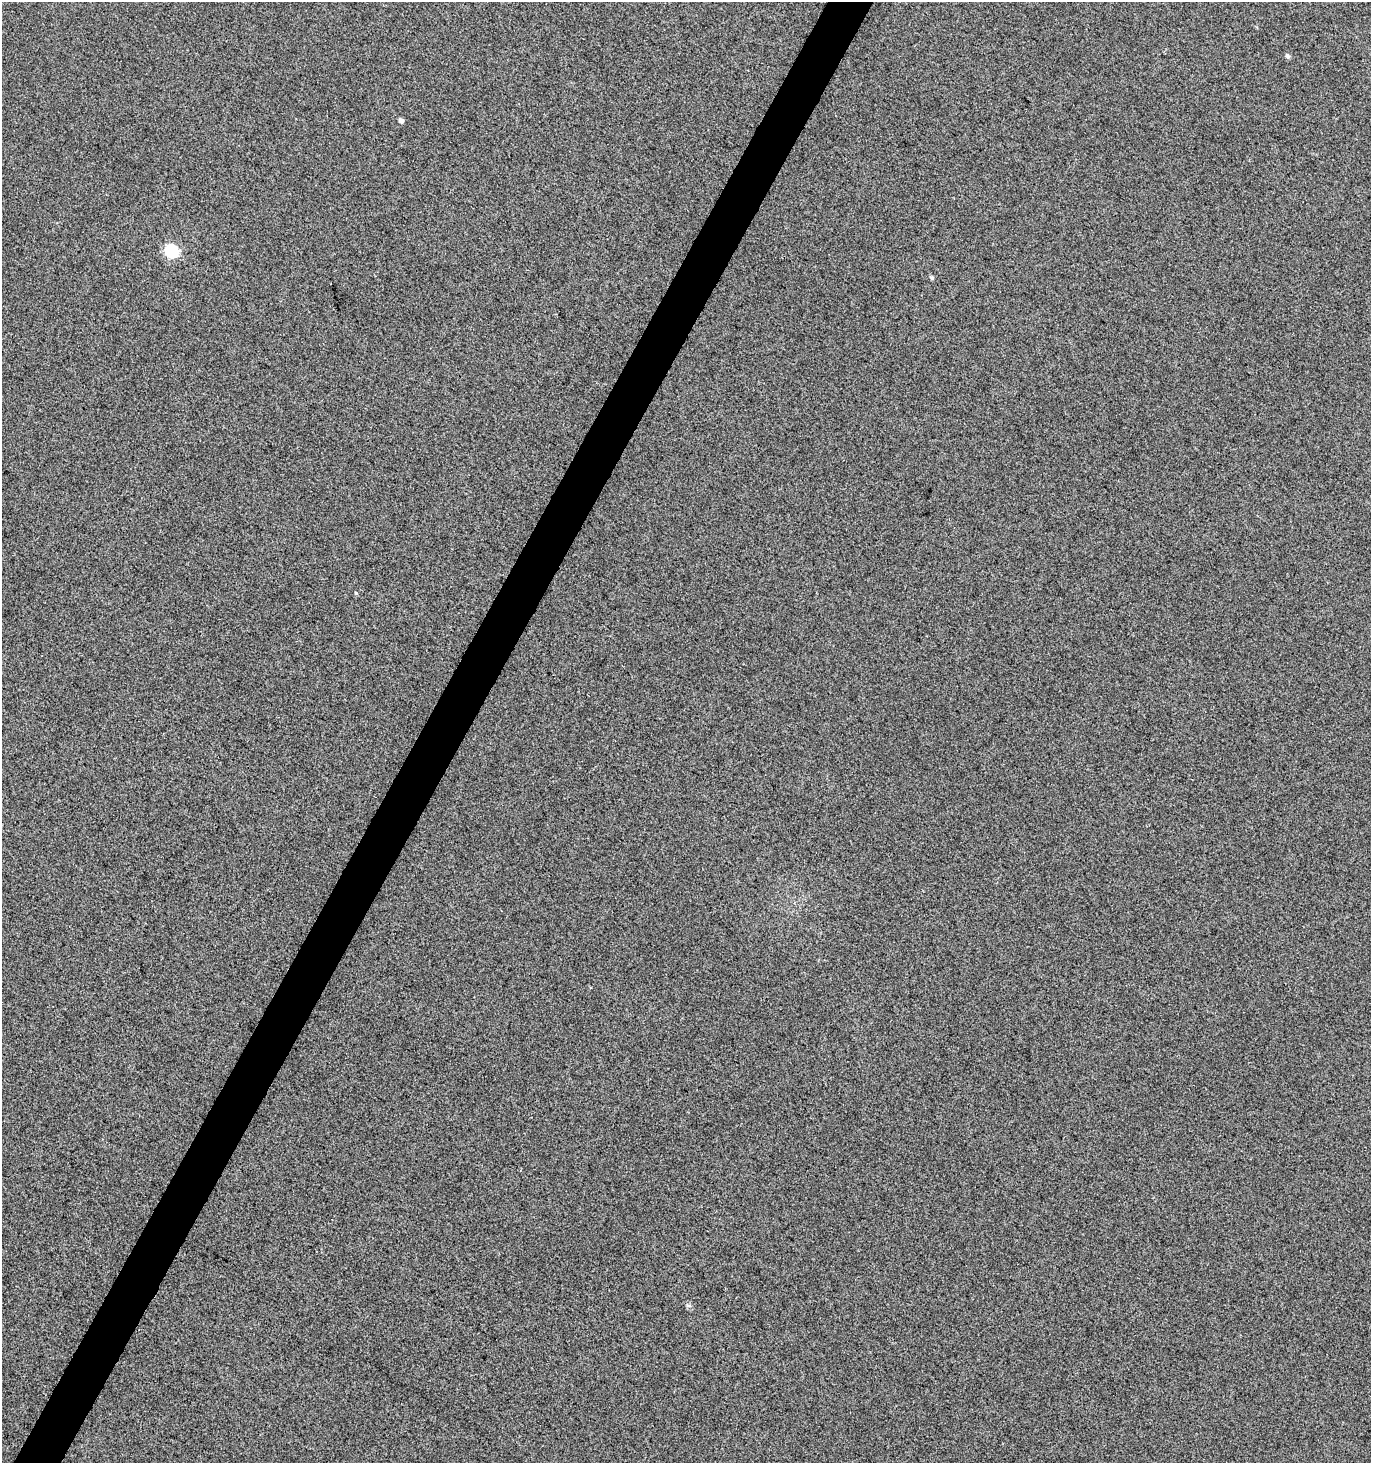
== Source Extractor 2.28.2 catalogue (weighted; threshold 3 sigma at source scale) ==
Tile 7 of 4 x 4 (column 3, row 2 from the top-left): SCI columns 2932-4300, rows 2930-4390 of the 5933 x 5854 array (HDU 1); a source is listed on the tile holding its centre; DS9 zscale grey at full resolution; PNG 1373 x 1465 px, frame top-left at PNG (2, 2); no overlay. Shown black and unused: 3% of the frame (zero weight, under 3 of 5 exposures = <1% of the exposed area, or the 3 px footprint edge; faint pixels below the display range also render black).
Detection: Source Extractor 2.28.2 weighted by HDU 2 'WHT'; one run over the whole footprint, this tile lists its part. Background 0.0149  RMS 0.086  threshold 0.385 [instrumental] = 3 sigma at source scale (4.5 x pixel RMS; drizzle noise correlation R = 1.50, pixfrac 1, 0.0396/0.0396 arcsec/px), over >= 5 px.
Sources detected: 6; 1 cosmic-ray / hot-pixel residue — not listed; the other 5 listed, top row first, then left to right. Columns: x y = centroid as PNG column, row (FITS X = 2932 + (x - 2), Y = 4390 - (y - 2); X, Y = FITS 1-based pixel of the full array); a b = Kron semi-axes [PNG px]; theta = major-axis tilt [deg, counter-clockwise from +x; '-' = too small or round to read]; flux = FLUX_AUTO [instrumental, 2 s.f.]
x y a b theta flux
1288 56 6 5 - 20
401 121 4 4 - 31
171 251 6 6 - 990
932 278 5 4 - 13
356 593 4 3 - 7.4